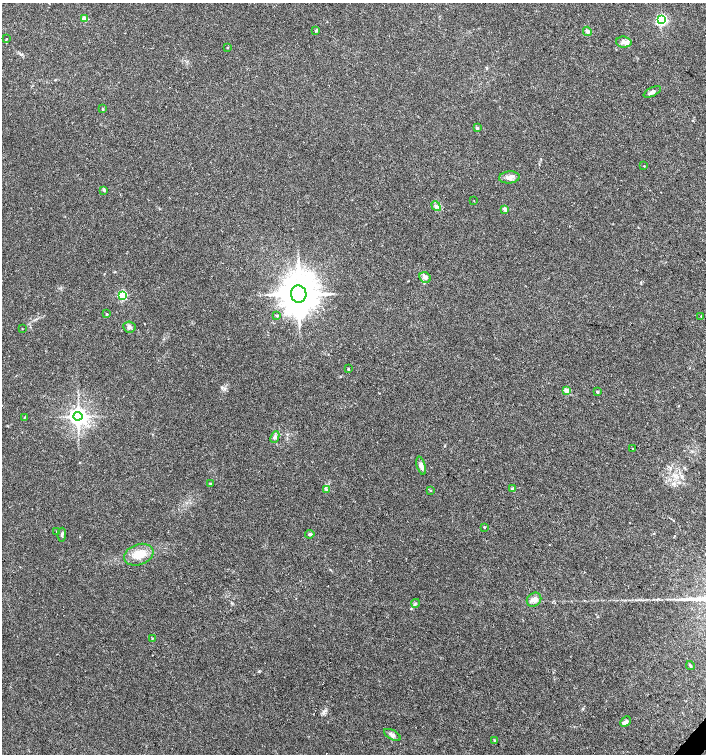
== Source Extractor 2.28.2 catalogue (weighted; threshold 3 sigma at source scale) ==
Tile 6 of 4 x 4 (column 2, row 2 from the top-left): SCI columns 1638-3044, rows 3006-4508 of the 6023 x 6017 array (HDU 1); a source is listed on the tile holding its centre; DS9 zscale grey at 2 x 2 block average (1 PNG px = mean of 2 x 2 image px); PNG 708 x 756 px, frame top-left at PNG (2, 3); each listed source drawn as its Kron ellipse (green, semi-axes under 4 px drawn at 4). Shown black and unused: <1% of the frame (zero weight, under 3 of 4 exposures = <1% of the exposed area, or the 3 px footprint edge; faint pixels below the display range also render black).
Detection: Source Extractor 2.28.2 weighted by HDU 2 'WHT'; one run over the whole footprint, this tile lists its part. Background 0.0327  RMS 0.0032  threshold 0.0145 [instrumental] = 3 sigma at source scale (4.5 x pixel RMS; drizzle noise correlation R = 1.50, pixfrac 1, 0.0396/0.0396 arcsec/px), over >= 5 px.
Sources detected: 51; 1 long thin detection or spike segment (spike, bleed or trail) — neither listed nor drawn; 2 inside a brighter listed object's ellipse — not listed separately; the other 48 listed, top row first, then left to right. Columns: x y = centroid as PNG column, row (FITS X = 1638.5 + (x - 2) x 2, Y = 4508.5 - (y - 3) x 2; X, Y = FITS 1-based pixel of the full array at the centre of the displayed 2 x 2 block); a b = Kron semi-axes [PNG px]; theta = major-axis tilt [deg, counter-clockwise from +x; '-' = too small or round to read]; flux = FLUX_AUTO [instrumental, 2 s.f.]
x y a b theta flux
85 19 3 2 - 15
661 20 3 3 - 120
316 31 4 3 - 0.76
587 31 5 4 - 2.1
7 39 3 2 - 0.33
624 42 8 5 -4 2.9
227 47 2 2 - 0.57
652 92 9 4 26 2.8
102 109 3 3 - 0.61
477 128 2 2 - 2
644 166 2 2 - 0.41
509 177 10 6 5 3.8
104 190 3 2 - 0.63
474 201 2 2 - 0.25
436 206 5 4 - 1.7
505 209 2 2 - 5.3
425 277 6 5 - 2.9
299 294 8 8 - 2300
122 295 3 3 - 63
107 314 2 2 - 1.1
277 316 3 3 - 1.3
701 316 3 2 - 0.39
129 327 6 5 - 2.1
22 329 2 2 - 0.35
348 369 2 2 - 0.91
566 390 2 2 - 9.1
597 392 2 2 - 1.9
78 416 4 4 - 460
25 417 3 2 - 0.55
275 437 6 4 65 2.1
632 448 2 2 - 0.38
421 466 9 4 -73 3.3
210 484 2 2 - 1.3
513 489 3 3 - 3
326 490 3 3 - 0.83
430 490 3 2 - 0.64
484 527 2 2 - 0.61
57 531 2 2 - 0.97
310 534 5 3 - 1.4
62 535 7 3 88 1.2
139 555 15 10 20 12
534 600 8 6 40 4.2
416 603 4 3 - 1
152 638 3 2 - 0.38
690 665 4 3 - 0.93
625 722 6 4 43 2.3
392 735 9 4 -29 2.7
495 740 3 2 - 1
Diffuse or blended objects may show on this block-average render without a row.